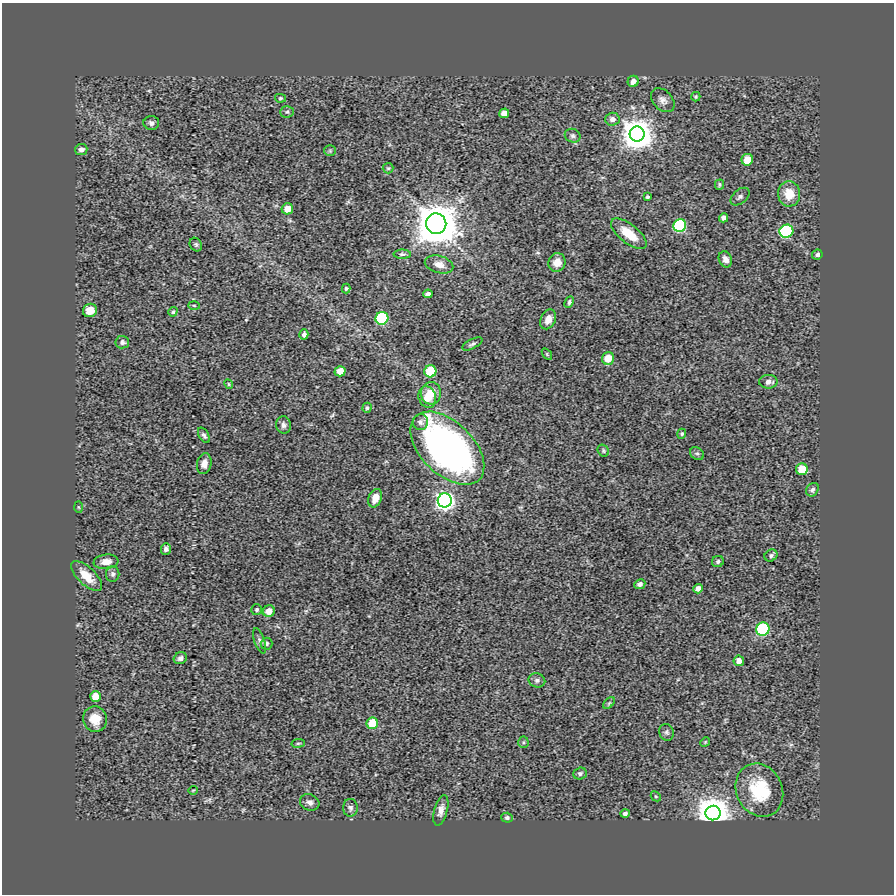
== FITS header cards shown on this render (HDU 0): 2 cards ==
NAXIS1  =                  892
NAXIS2  =                  892

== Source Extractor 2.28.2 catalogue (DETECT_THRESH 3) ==
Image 892 x 892 px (HDU 0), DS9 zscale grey, 1 PNG px = 1 image px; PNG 896 x 896 px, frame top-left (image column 1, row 892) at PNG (2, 3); each listed source drawn as its Kron ellipse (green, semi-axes under 4 px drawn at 4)
Background 0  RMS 0.009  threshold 0.0269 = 3 sigma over >= 5 px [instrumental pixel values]
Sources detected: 97; all 97 listed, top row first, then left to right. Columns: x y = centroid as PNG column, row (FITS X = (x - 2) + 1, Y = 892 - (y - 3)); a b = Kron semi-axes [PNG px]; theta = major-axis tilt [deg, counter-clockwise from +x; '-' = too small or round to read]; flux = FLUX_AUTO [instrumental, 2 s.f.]
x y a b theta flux
633 81 6 5 - 3.5
696 97 5 4 - 0.65
280 98 5 4 - 0.79
663 100 14 9 -46 3.4
287 112 7 5 3 1.2
504 113 5 4 - 4.5
612 119 7 6 - 2.8
151 123 8 7 - 2
637 134 7 7 - 1900
573 136 8 6 -25 1.7
81 150 6 5 - 2.8
330 151 6 5 - 0.89
747 160 6 5 - 9.9
388 168 5 5 - 0.82
719 185 5 5 - 0.86
789 194 12 11 - 12
647 197 4 3 - 0.94
740 197 11 6 40 2.2
287 209 6 5 - 6.4
724 218 5 4 - 2.1
436 224 10 10 - 3200
680 225 6 6 - 92
786 231 7 6 - 91
629 234 21 9 -39 12
196 245 7 5 -58 1.1
402 254 9 4 1 1.2
817 255 5 5 - 1.8
725 259 8 6 -66 2.9
557 262 9 8 - 7
439 264 14 8 -15 4.5
346 288 5 4 - 0.99
428 294 5 3 - 1.6
569 302 6 4 65 1.2
194 305 5 3 - 0.62
90 310 7 6 - 7.9
173 312 5 4 - 0.91
382 318 6 6 - 79
548 319 10 7 65 4.9
304 334 5 4 - 1.9
122 342 7 6 - 1.6
472 344 11 4 28 1.5
547 354 6 3 -54 0.64
608 358 6 6 - 9.5
340 371 5 5 - 6.8
430 371 6 6 - 28
768 382 9 7 2 3.6
229 384 5 4 - 0.63
431 393 11 10 - 7.7
427 397 11 8 -70 6.5
367 408 5 4 - 0.97
420 422 8 7 - 1.9
284 425 9 7 -83 2.1
682 434 5 4 - 0.92
204 435 8 5 -59 1.6
447 448 45 26 -44 240
603 451 6 5 - 0.88
697 454 7 5 -38 1.3
204 464 10 7 77 3.8
802 469 6 6 - 17
812 490 7 6 - 1.6
375 498 9 6 70 5.6
445 500 7 7 - 500
78 507 6 4 -88 0.77
166 549 6 5 - 1.8
771 555 7 5 34 1.5
718 561 6 5 - 1.4
106 562 12 7 7 5.4
113 574 8 6 89 1.9
86 576 19 8 -44 10
640 584 6 4 25 1.8
698 589 5 4 - 2.9
257 610 5 5 - 1
269 611 6 5 - 6.2
763 629 7 6 - 100
260 641 13 5 -71 1.8
266 644 6 6 - 1.4
180 658 7 6 - 1.8
739 661 5 5 - 4.1
537 680 8 7 - 1.7
95 696 5 5 - 7.5
609 703 7 4 45 0.89
95 719 13 12 - 8.6
372 723 6 5 - 16
667 732 9 7 -66 1.5
523 742 5 5 - 0.89
705 742 5 4 - 0.69
298 743 7 3 8 0.74
580 773 7 6 - 1.6
193 790 5 3 - 0.46
759 790 27 23 -64 30
656 796 5 3 - 0.59
310 802 10 8 -26 2.7
350 808 9 7 -88 1.9
441 810 15 6 75 3.8
625 813 5 4 - 1.6
713 813 7 7 - 2300
507 818 5 5 - 1.3